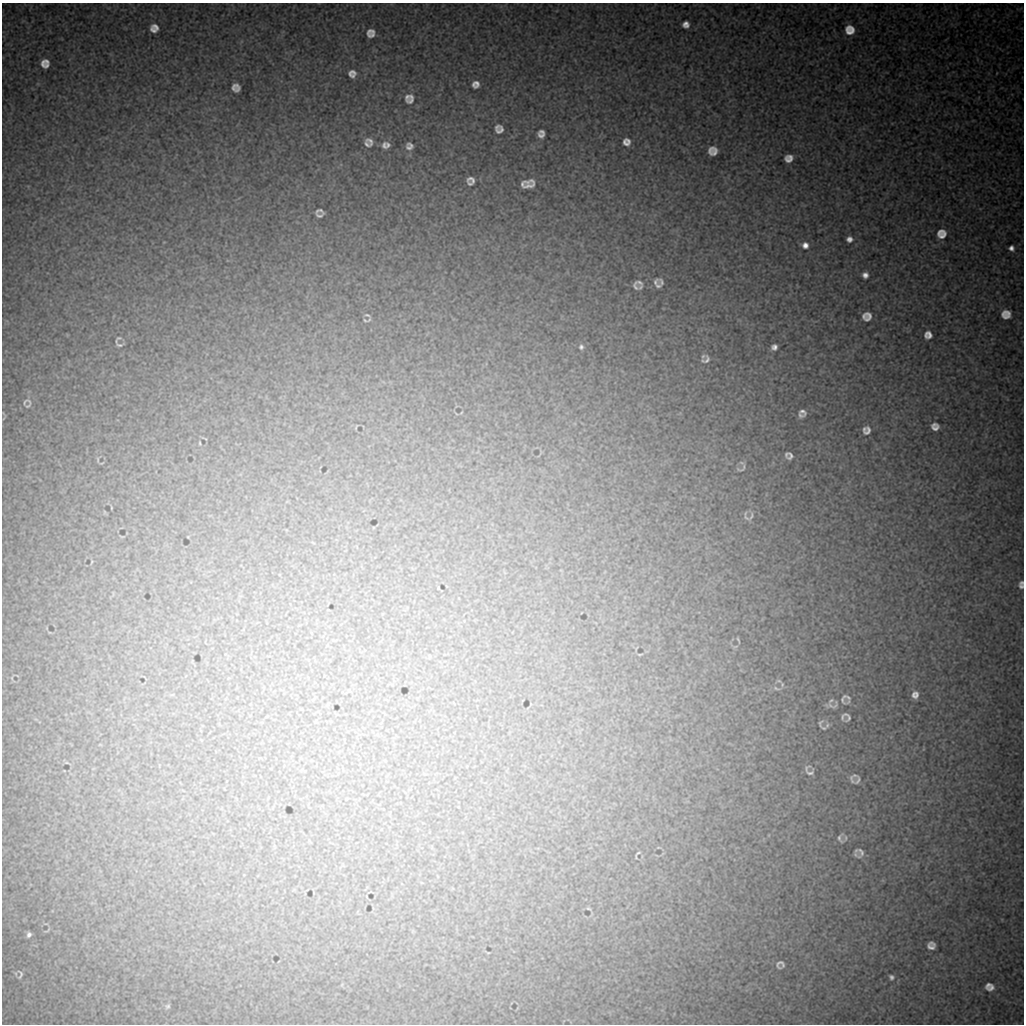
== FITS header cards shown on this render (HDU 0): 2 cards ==
NAXIS1  =                 1022 / length of data axis 1
NAXIS2  =                 1022 / length of data axis 2

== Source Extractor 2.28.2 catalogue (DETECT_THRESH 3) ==
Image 1022 x 1022 px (HDU 0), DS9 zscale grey, 1 PNG px = 1 image px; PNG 1026 x 1026 px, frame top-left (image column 1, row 1022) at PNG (2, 3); no overlay
Background 9190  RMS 48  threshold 143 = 3 sigma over >= 5 px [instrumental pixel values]
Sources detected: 99; all 99 listed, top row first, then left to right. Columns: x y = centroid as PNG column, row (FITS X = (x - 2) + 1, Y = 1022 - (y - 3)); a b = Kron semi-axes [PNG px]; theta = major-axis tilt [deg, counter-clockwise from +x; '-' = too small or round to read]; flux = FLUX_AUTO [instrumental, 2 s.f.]
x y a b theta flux
686 24 6 6 - 18000
156 27 9 5 -34 13000
153 30 7 4 -35 13000
850 30 8 8 - 35000
370 31 9 6 50 17000
372 35 8 4 44 8200
45 63 8 8 - 26000
352 74 9 9 - 19000
476 84 7 6 - 17000
236 87 8 7 - 20000
407 97 10 7 65 12000
411 99 16 10 60 20000
497 127 6 3 40 7200
500 130 8 6 42 13000
542 132 6 3 -12 7800
541 135 7 4 -18 12000
370 141 13 8 -52 18000
626 142 7 7 - 19000
367 144 9 5 -51 8100
384 145 10 6 -81 13000
388 145 9 7 -79 10000
409 146 8 7 - 15000
713 151 8 8 - 26000
789 158 8 7 - 22000
471 179 8 6 -18 14000
470 184 5 3 - 5600
522 184 8 4 51 8800
529 186 13 8 43 23000
319 211 9 5 -6 8600
319 215 9 4 -1 6800
941 234 10 10 - 29000
849 239 6 6 - 15000
805 245 8 8 - 19000
1011 248 5 5 - 12000
865 275 6 6 - 16000
639 282 7 4 -29 6900
655 282 10 5 61 9500
661 282 7 4 -74 7000
635 286 8 4 -80 9600
658 286 7 5 -8 7000
641 287 9 5 53 6200
1006 314 9 8 - 29000
367 315 8 4 -18 5700
864 316 7 4 80 7100
868 316 10 8 74 19000
365 320 7 4 -22 4000
928 335 7 7 - 20000
119 338 8 4 15 4700
119 345 9 5 -3 6900
581 347 6 6 - 8100
774 347 6 5 - 14000
706 360 15 10 36 20000
26 402 16 9 9 13000
803 412 8 6 -35 11000
800 415 7 4 -39 8300
935 427 7 7 - 18000
864 429 6 4 79 5600
868 431 10 7 60 14000
200 443 4 2 - 2900
786 454 7 4 63 5900
790 456 8 6 60 10000
98 459 8 4 -89 4900
742 468 16 6 34 9800
111 508 3 2 - 2100
746 516 13 5 -74 7200
751 516 12 4 65 6400
1022 583 5 5 - 5900
1021 586 7 5 -42 9100
738 640 5 2 - 3000
640 654 4 2 - 2200
779 681 6 3 -18 4100
782 684 7 3 90 4000
776 688 10 4 -19 6700
915 695 7 6 - 17000
848 697 16 7 -84 12000
842 700 16 7 -54 13000
831 701 15 8 5 16000
835 706 14 6 49 12000
842 716 10 5 78 7100
848 716 13 8 -78 10000
820 723 10 6 71 7100
827 725 9 5 53 6900
824 728 6 3 -26 3600
810 773 10 9 - 12000
855 775 8 4 -10 5300
852 779 10 5 -70 8800
858 780 8 3 66 6500
840 838 13 7 -78 11000
861 852 15 9 -85 17000
638 853 5 2 - 3100
588 908 7 3 -19 3400
29 935 6 5 - 10000
931 946 8 7 - 19000
780 964 8 7 - 12000
20 974 12 6 87 8200
891 977 7 6 - 8100
988 985 7 4 56 9600
991 988 8 5 50 12000
168 1006 7 5 38 6200